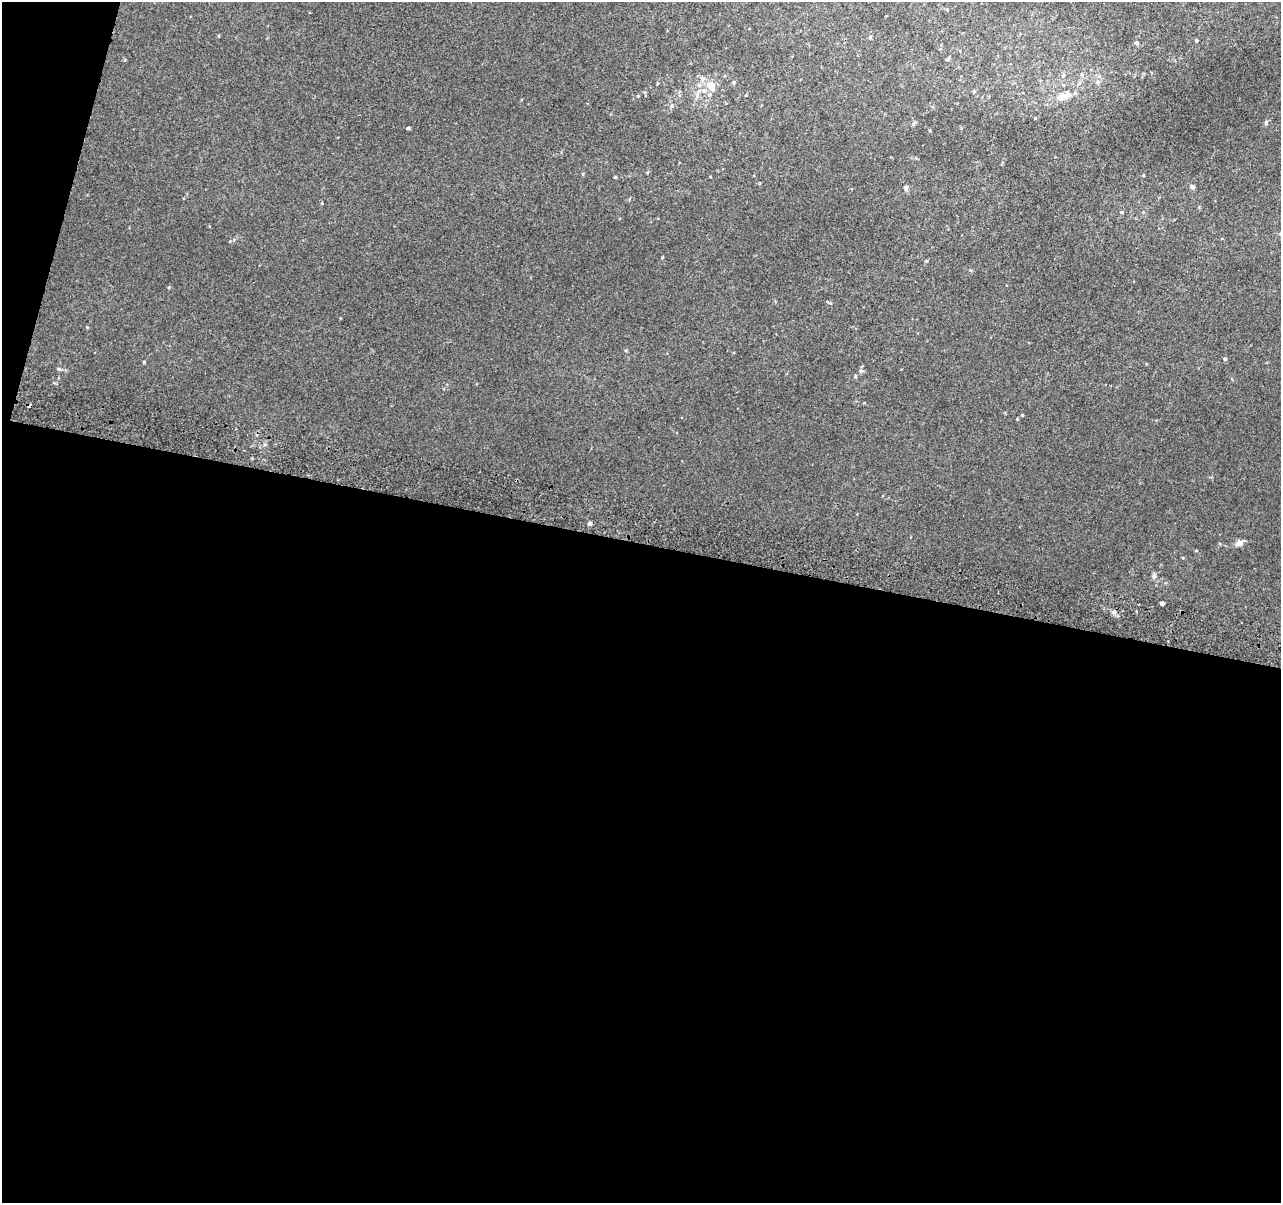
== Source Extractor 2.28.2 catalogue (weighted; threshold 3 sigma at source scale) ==
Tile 13 of 4 x 4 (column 1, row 4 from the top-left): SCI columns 21-1299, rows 328-1528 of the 5152 x 5395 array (HDU 1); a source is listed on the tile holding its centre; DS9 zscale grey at full resolution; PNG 1283 x 1205 px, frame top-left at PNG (2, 2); no overlay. Shown black and unused: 57% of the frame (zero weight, under 2 of 3 exposures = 2% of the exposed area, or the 3 px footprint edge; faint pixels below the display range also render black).
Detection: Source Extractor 2.28.2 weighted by HDU 2 'WHT'; one run over the whole footprint, this tile lists its part. Background 0.00537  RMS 0.0056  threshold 0.025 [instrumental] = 3 sigma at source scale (4.5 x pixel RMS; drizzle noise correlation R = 1.50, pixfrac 1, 0.0396/0.0396 arcsec/px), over >= 5 px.
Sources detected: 41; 3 inside a brighter listed object's ellipse — not listed separately; the other 38 listed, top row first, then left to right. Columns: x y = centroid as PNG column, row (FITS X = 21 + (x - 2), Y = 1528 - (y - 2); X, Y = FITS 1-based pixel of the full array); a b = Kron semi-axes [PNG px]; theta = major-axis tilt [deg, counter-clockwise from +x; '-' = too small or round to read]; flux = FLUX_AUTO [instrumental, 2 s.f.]
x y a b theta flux
218 36 4 3 - 0.46
870 37 5 5 - 0.67
1196 40 3 3 - 0.91
1136 43 5 5 - 1.1
948 59 6 3 45 0.84
1082 75 7 4 -89 0.93
1063 76 8 5 62 1.4
1099 76 6 6 - 1.3
734 82 5 5 - 0.89
1098 82 7 6 - 1.5
711 85 15 9 -10 6
974 91 5 4 - 0.66
710 95 6 5 - 1.3
697 96 7 6 - 1.6
1063 97 17 9 16 8.6
671 106 5 4 - 0.84
1266 123 7 5 86 0.91
913 124 6 4 49 0.86
408 128 3 3 - 1.9
1143 175 4 3 - 0.53
615 177 4 3 - 0.5
760 183 4 3 - 0.5
1192 187 6 6 - 1.2
906 188 7 6 - 1.4
322 203 4 3 - 0.4
169 287 4 3 - 0.51
626 350 5 3 - 0.51
1225 359 5 4 - 1
144 362 5 3 - 0.51
58 369 6 4 -22 0.9
861 371 7 5 43 1.2
29 406 5 3 - 2.2
1022 415 4 4 - 0.54
590 523 4 4 - 1.5
1239 543 10 7 22 3.2
1154 576 7 6 - 1.5
1162 603 4 3 - 10
1114 612 7 5 -13 1.6
Overlapping masked pixels (flux is a lower limit): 1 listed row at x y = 29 406
Unlisted compact peaks at least as high as the median listed source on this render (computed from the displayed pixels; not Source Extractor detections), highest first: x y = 87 327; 662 257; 234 240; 638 96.